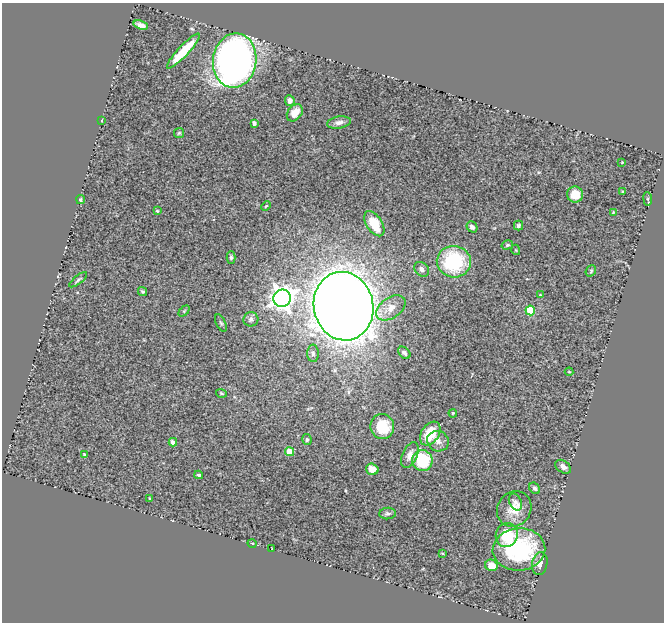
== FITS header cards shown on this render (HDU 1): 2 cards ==
NAXIS1  =                  662
NAXIS2  =                  620

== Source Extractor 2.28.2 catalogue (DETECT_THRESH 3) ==
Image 662 x 620 px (HDU 1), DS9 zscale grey, 1 PNG px = 1 image px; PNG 666 x 624 px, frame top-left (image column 1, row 620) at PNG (2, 3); each listed source drawn as its Kron ellipse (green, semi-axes under 4 px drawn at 4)
Background 0.714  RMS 0.051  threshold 0.152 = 3 sigma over >= 5 px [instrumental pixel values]
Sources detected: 65; all 65 listed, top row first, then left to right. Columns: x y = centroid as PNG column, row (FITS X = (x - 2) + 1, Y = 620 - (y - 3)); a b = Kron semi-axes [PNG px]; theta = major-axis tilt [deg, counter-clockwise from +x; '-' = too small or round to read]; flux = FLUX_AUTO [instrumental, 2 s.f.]
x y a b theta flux
141 25 7 4 -18 17
183 51 23 5 47 100
235 60 27 21 83 2400
290 101 5 5 - 14
295 113 9 7 51 36
102 120 3 2 - 2.9
339 122 12 6 9 15
254 123 4 3 - 10
179 133 5 5 - 4.7
622 162 4 3 - 2.4
623 192 3 3 - 4.2
575 194 8 8 - 54
648 199 7 3 -84 4.6
80 200 4 4 - 5.8
266 206 5 3 - 3.8
157 211 4 3 - 3.2
613 212 3 2 - 2.9
374 224 14 8 -57 86
518 225 5 4 - 7.4
472 227 6 5 - 14
507 245 6 4 15 5.2
516 250 5 3 - 2.9
231 257 6 4 90 6
454 262 17 15 -12 310
422 269 8 6 -44 16
591 271 6 4 49 5.3
78 280 11 4 39 7
142 291 5 4 - 5.1
540 295 4 3 - 2.9
282 298 9 8 - 3000
343 306 34 29 -77 9500
391 308 16 10 35 42
530 310 5 5 - 140
184 311 6 4 45 3.8
251 319 7 7 - 12
221 323 9 4 -64 6.9
313 353 9 6 89 11
404 353 7 5 -42 9.7
569 372 4 4 - 3.1
221 393 5 3 - 4.5
453 413 4 4 - 3.2
382 427 12 11 - 110
430 434 13 9 56 100
307 440 5 4 - 6.1
438 441 11 10 - 21
173 442 4 4 - 17
290 452 4 4 - 99
85 455 4 3 - 8.3
410 455 14 7 66 30
422 461 10 10 - 180
563 467 9 6 -35 16
372 469 6 5 - 29
199 475 4 3 - 5.1
535 488 6 5 - 8.9
150 498 3 2 - 2.5
515 502 9 6 -64 11
514 509 18 16 52 64
388 514 8 5 5 8.2
507 535 12 11 - 130
252 543 5 3 - 3.2
272 549 2 2 - 2
519 549 26 21 6 350
442 553 4 2 - 3
540 564 11 7 80 27
491 565 6 5 - 35